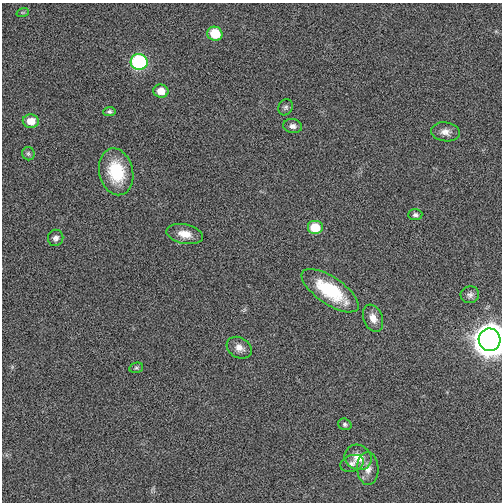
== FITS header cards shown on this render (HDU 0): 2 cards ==
NAXIS1  =                  500
NAXIS2  =                  500

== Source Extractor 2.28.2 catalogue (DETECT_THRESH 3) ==
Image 500 x 500 px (HDU 0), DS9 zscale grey, 1 PNG px = 1 image px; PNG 504 x 504 px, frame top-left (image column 1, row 500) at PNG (2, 3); each listed source drawn as its Kron ellipse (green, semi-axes under 4 px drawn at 4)
Background 0.00207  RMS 0.017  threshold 0.0496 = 3 sigma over >= 5 px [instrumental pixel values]
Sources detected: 25; all 25 listed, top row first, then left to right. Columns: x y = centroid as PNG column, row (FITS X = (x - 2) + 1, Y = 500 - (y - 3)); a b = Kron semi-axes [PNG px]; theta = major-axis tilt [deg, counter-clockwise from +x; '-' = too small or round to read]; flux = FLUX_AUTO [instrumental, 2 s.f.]
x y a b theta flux
23 12 6 4 18 1.2
215 34 7 7 - 33
139 62 8 8 - 140
161 91 7 6 - 14
285 107 8 7 - 2.8
109 111 6 4 4 2.3
31 121 8 6 -2 16
293 126 9 7 -8 5
445 132 14 9 -7 8.1
28 154 7 6 - 2.3
116 172 24 17 -76 52
415 215 7 5 3 2.9
315 228 8 7 - 30
185 234 18 9 -12 15
56 238 8 7 - 4.3
330 291 33 13 -34 70
470 295 9 8 - 4.4
373 318 14 9 -68 10
490 340 11 11 - 1900
239 348 13 10 -29 8.7
136 368 7 5 13 1.8
345 424 7 5 -18 2.5
358 457 14 12 -29 16
352 463 12 8 18 5.5
368 468 16 10 -87 11
At the frame edge (FLAGS 8, measured only in part): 1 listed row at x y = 490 340